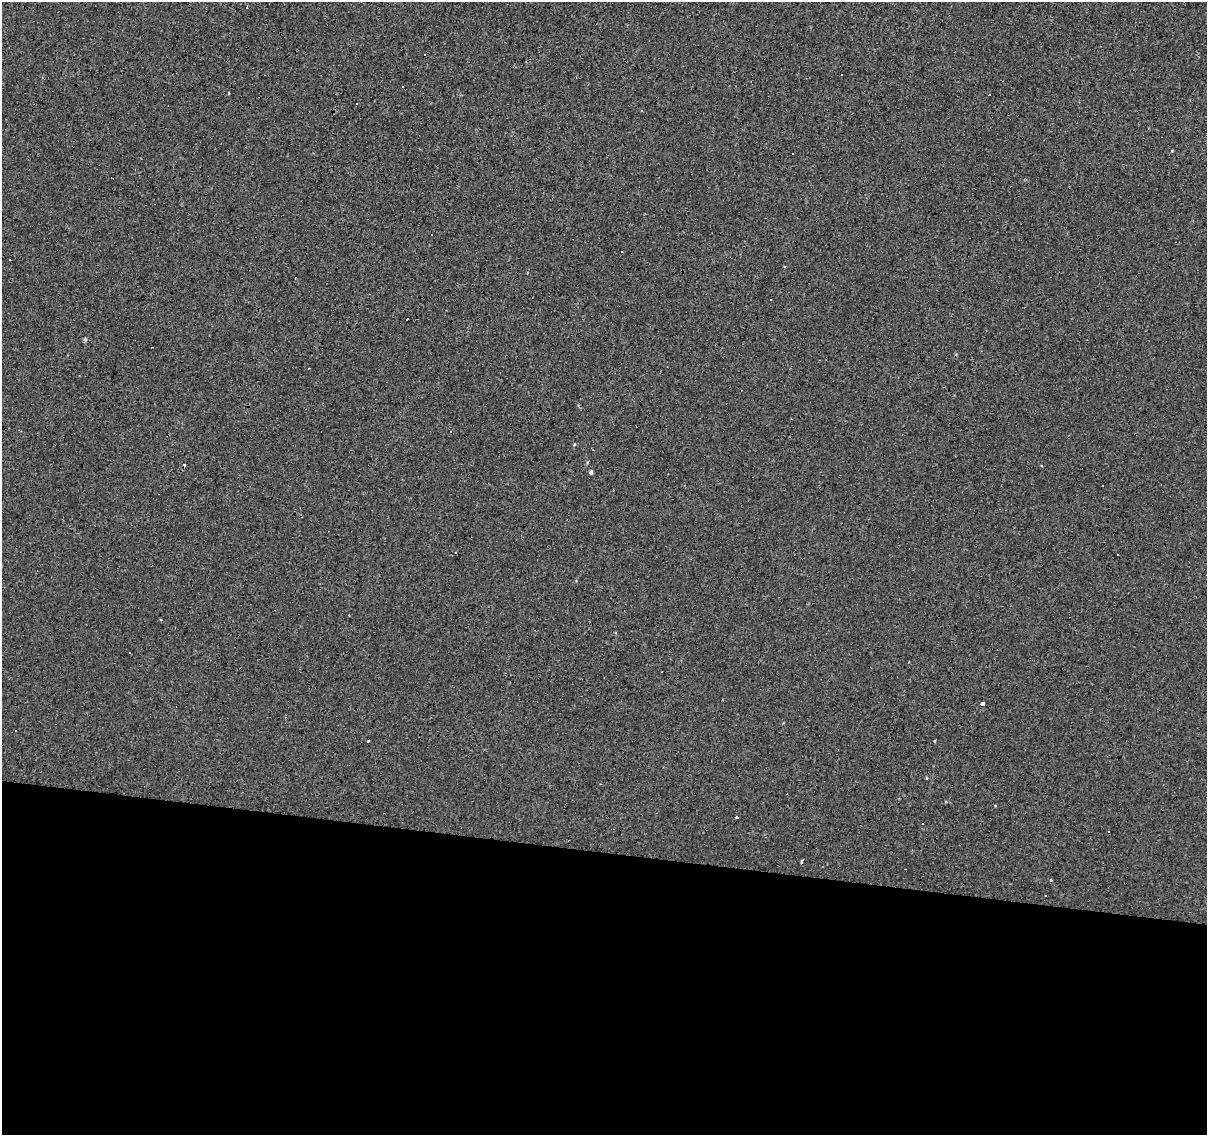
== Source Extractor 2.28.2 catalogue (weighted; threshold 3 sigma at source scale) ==
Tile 14 of 4 x 4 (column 2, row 4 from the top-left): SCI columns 1206-2410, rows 222-1354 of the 4824 x 5035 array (HDU 1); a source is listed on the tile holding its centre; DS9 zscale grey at full resolution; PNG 1209 x 1137 px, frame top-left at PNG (2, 2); no overlay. Shown black and unused: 25% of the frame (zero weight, under 3 of 4 exposures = <1% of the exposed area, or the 3 px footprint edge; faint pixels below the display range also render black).
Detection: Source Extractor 2.28.2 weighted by HDU 2 'WHT'; one run over the whole footprint, this tile lists its part. Background -0.00146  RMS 0.0033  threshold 0.0146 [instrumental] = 3 sigma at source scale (4.5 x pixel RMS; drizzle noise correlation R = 1.50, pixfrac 1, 0.0396/0.0396 arcsec/px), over >= 5 px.
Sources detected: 40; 20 cosmic-ray / hot-pixel residue — not listed; the other 20 listed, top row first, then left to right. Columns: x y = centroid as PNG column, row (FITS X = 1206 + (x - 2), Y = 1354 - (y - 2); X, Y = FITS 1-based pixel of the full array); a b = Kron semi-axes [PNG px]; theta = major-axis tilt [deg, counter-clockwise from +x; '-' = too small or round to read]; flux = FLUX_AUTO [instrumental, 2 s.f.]
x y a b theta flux
402 86 3 3 - 1.9
228 93 3 2 - 0.51
357 103 3 3 - 0.43
641 110 3 2 - 0.29
793 154 3 3 - 1.9
10 260 2 2 - 0.29
408 319 3 3 - 2.1
451 431 3 2 - 0.23
574 445 5 3 - 0.27
184 465 3 3 - 1.9
591 472 4 4 - 0.81
1118 555 3 2 - 0.45
349 615 2 2 - 0.23
982 704 3 3 - 27
368 741 3 3 - 0.6
995 805 3 2 - 0.3
737 817 3 3 - 1
923 823 3 2 - 0.57
802 862 4 3 - 1.3
1051 880 3 3 - 1.2
Unlisted compact peaks at least as high as the median listed source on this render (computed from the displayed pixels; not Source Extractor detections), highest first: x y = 934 741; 1172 151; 587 462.